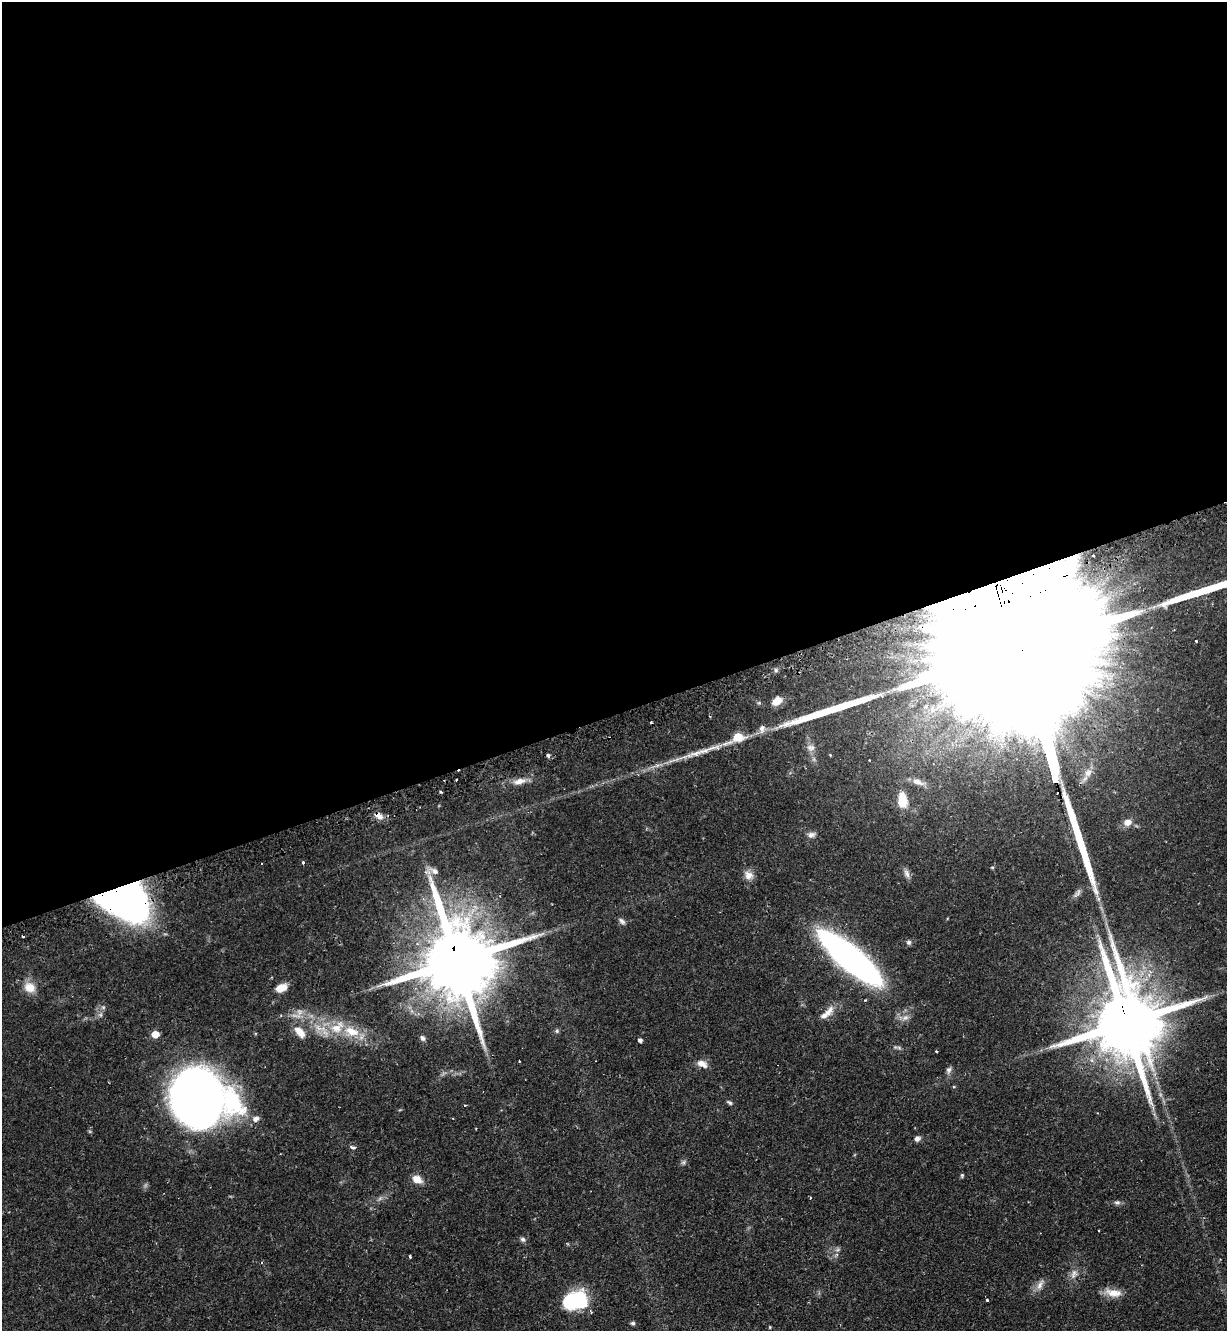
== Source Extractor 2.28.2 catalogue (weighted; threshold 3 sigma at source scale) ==
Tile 2 of 4 x 4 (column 2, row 1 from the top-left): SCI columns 1395-2619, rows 4024-5352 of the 5366 x 5390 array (HDU 1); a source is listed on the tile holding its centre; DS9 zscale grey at full resolution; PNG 1229 x 1333 px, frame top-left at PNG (2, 2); no overlay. Shown black and unused: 54% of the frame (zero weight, under 2 of 3 exposures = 4% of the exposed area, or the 3 px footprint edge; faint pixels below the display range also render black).
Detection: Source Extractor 2.28.2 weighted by HDU 2 'WHT'; one run over the whole footprint, this tile lists its part. Background 0.0476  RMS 0.0044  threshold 0.0197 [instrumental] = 3 sigma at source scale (4.5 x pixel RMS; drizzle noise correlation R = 1.50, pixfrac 1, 0.05/0.05 arcsec/px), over >= 5 px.
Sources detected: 76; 2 too faint to see at this stretch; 2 inside a brighter object's white glare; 6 cosmic-ray / hot-pixel residue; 4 long thin detections or spike segments (spike, bleed or trail) — not listed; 3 inside a brighter listed object's ellipse — not listed separately; the other 59 listed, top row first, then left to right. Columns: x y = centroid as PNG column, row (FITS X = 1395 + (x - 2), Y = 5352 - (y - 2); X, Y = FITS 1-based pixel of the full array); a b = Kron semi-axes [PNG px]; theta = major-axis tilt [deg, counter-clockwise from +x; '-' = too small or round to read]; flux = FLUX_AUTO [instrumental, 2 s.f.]
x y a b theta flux
1196 641 3 3 - 0.43
1023 663 165 33 -74 92000
777 701 11 8 36 4
762 728 12 8 85 2
737 737 11 6 27 14
811 748 10 8 -2 1.9
548 755 5 4 - 0.95
519 781 18 8 12 3.8
917 782 16 8 -26 3.3
441 792 3 2 - 0.79
902 800 19 11 -88 6.9
378 815 10 8 -41 2.7
1128 822 9 7 18 3.2
811 835 11 7 9 1.7
303 862 3 3 - 0.87
434 871 13 8 -29 2.5
907 873 12 7 -67 1.8
749 875 12 11 - 2.9
117 903 66 24 -6 120
622 921 10 6 -42 1.3
909 942 6 6 - 0.91
851 958 56 17 -40 180
457 962 27 19 -74 6000
30 987 16 13 -30 5.3
281 988 9 6 20 6.6
827 1013 25 8 43 4.3
101 1015 6 4 -72 0.76
905 1018 9 7 35 2.1
1126 1023 25 19 -77 4700
352 1031 22 13 -21 10
557 1031 6 5 - 0.7
300 1032 15 8 -47 4.9
155 1034 5 5 - 8.2
423 1038 8 6 -57 1.1
640 1040 4 4 - 1.3
936 1051 3 2 - 0.4
702 1064 14 8 -25 3.1
949 1070 9 6 69 1.3
954 1087 5 3 - 0.38
196 1097 44 39 -69 380
729 1102 9 5 -34 0.79
465 1105 3 3 - 0.49
255 1119 8 7 - 2
917 1139 7 6 - 1.7
352 1147 7 4 -13 0.97
683 1162 7 5 31 0.84
962 1175 6 5 - 0.57
417 1179 12 9 -26 3.9
1117 1202 9 5 0 1.1
1099 1230 2 2 - 0.35
523 1239 7 6 - 1.1
410 1256 3 3 - 0.66
1074 1274 14 8 66 2.5
1040 1285 16 7 59 2.5
1113 1293 22 9 -10 5.1
579 1300 21 16 -85 23
987 1300 3 3 - 0.53
633 1323 5 4 - 0.93
770 1327 4 3 - 0.39
Overlapping masked pixels (flux is a lower limit): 5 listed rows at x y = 1023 663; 378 815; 117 903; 457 962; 1126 1023